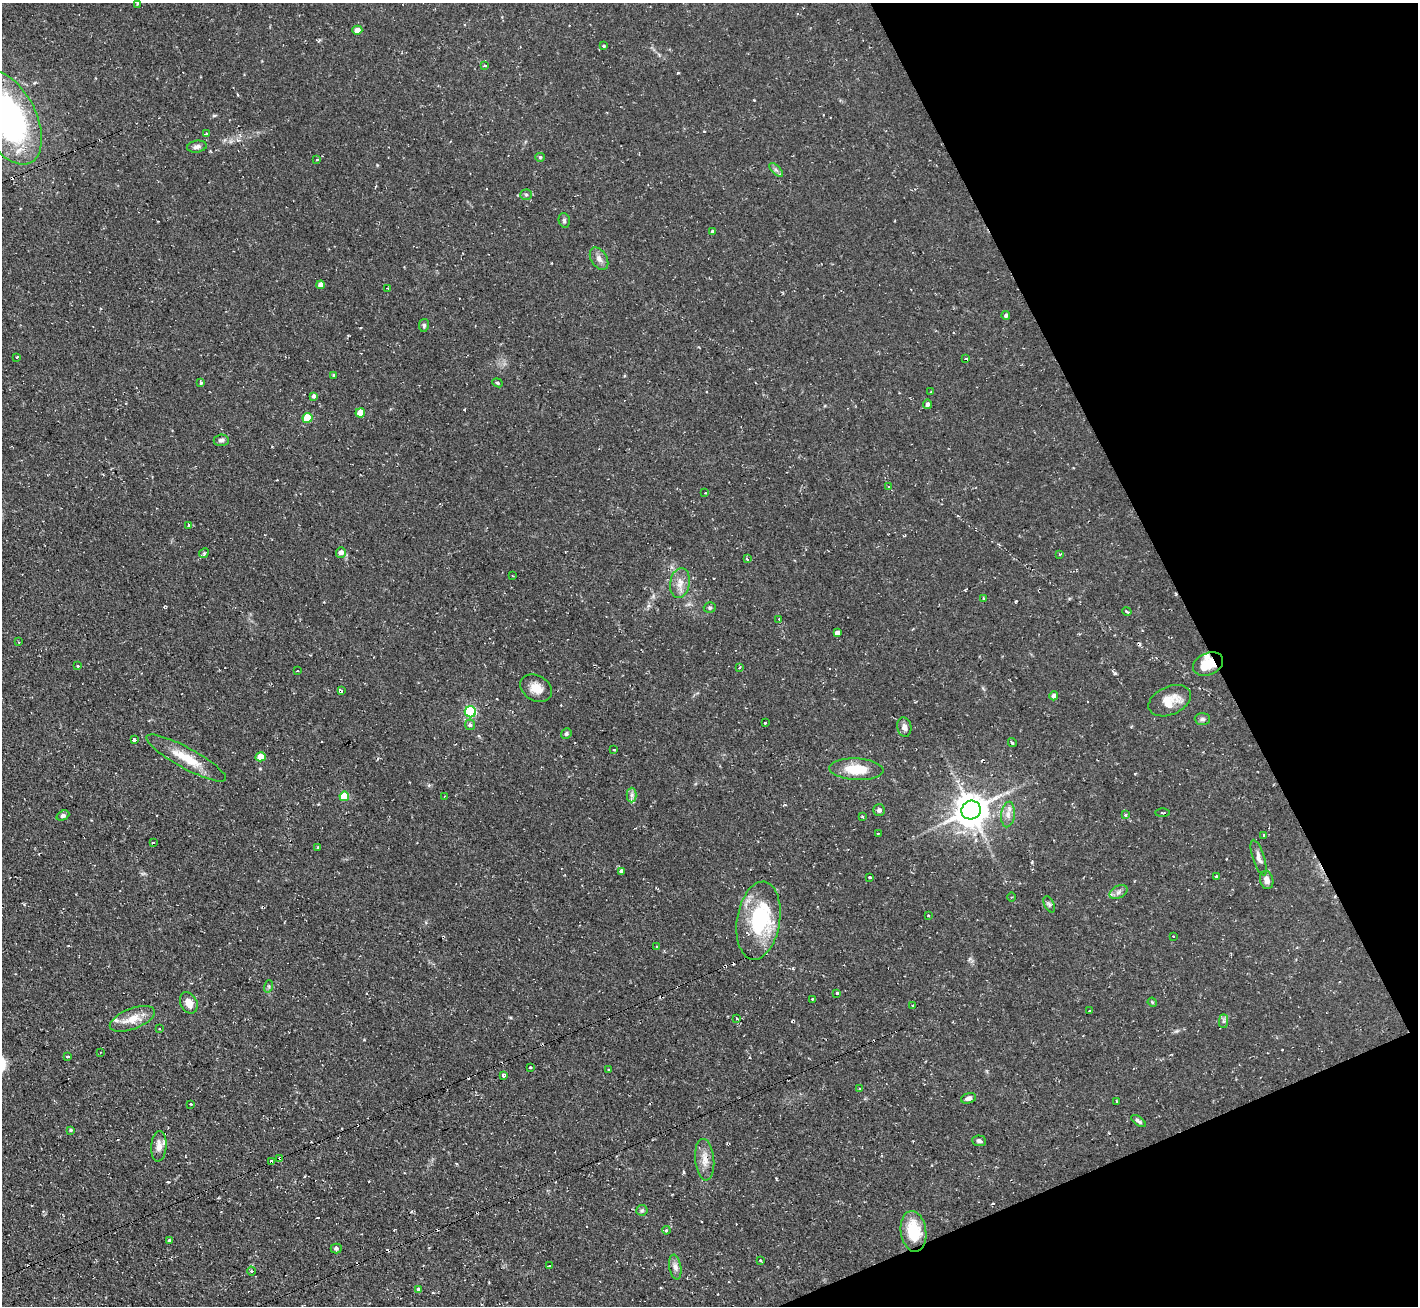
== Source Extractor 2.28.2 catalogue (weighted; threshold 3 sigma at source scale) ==
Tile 12 of 4 x 4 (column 4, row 3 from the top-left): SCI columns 4248-5663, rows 1590-2893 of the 5665 x 5649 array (HDU 1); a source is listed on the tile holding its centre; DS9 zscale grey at full resolution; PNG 1420 x 1308 px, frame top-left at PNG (2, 3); each listed source drawn as its Kron ellipse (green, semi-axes under 4 px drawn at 4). Shown black and unused: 20% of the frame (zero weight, under 2 of 3 exposures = <1% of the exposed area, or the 3 px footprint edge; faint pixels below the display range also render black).
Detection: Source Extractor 2.28.2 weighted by HDU 2 'WHT'; one run over the whole footprint, this tile lists its part. Background 0.085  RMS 0.0075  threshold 0.0336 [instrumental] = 3 sigma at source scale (4.5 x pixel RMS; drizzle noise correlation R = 1.50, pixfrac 1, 0.05/0.05 arcsec/px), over >= 5 px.
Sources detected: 155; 1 inside a brighter object's white glare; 24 cosmic-ray / hot-pixel residue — neither listed nor drawn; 3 inside a brighter listed object's ellipse — not listed separately; the other 127 listed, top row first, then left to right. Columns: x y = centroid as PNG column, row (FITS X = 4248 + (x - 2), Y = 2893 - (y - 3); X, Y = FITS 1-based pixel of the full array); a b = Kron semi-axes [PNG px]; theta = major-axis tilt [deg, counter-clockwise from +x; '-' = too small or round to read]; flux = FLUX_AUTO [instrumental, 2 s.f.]
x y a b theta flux
138 4 4 3 - 1
357 30 5 4 - 3.9
603 46 3 3 - 4
484 65 3 3 - 1.2
8 118 50 28 -64 220
206 134 3 3 - 4.5
197 147 10 6 7 2.7
540 157 5 4 - 0.86
317 159 3 3 - 0.82
776 170 9 3 -45 1.7
526 195 5 5 - 1.3
564 220 7 5 -76 1.5
712 231 3 3 - 1.2
599 259 12 8 -58 4.1
321 285 4 4 - 4.7
388 288 2 2 - 0.62
1006 315 4 4 - 1.5
424 325 6 5 - 1.4
17 357 3 2 - 0.61
966 359 4 2 - 0.68
333 375 4 3 - 0.69
201 382 3 3 - 2.2
497 383 5 4 - 1
931 392 2 2 - 0.66
314 396 4 4 - 2
928 404 4 4 - 2.4
360 413 5 4 - 14
307 418 5 5 - 27
221 440 7 6 - 2.3
888 487 4 3 - 0.82
705 493 2 2 - 0.52
188 525 3 3 - 1
341 552 5 5 - 4.2
204 553 5 4 - 1.1
1059 554 4 2 - 0.64
747 559 4 2 - 2
512 575 3 2 - 0.51
680 583 15 9 81 6.8
983 598 4 2 - 0.6
710 608 6 5 - 1.3
1127 611 5 3 - 1.6
779 619 3 3 - 1.4
837 633 4 3 - 32
19 642 3 2 - 0.54
1208 664 16 11 23 15
78 666 3 3 - 0.97
740 667 4 2 - 0.81
297 671 3 2 - 0.49
536 688 17 12 -30 8.8
341 691 4 3 - 4.9
1054 696 4 4 - 2.7
1170 701 22 14 24 13
470 712 5 5 - 67
1202 719 7 6 - 1.7
765 723 3 3 - 1.4
470 725 5 5 - 1.6
904 727 10 7 -79 3.3
566 734 5 5 - 1.5
135 740 4 3 - 3.2
1012 743 4 3 - 1.2
614 750 3 2 - 1.3
261 757 5 4 - 9.8
186 758 45 10 -29 18
856 769 27 11 -3 20
632 795 7 5 90 2.1
344 796 5 4 - 21
445 796 3 3 - 0.67
879 810 6 6 - 1.8
971 810 10 9 - 1400
1162 813 7 3 1 1.3
1008 814 13 7 85 4.6
1126 815 4 3 - 1.7
63 816 7 4 25 2
862 817 3 3 - 1.4
878 833 3 2 - 0.66
1264 835 3 3 - 2.6
153 842 3 2 - 0.67
318 848 3 3 - 1.8
1259 858 18 6 -72 3.7
621 871 4 4 - 4.9
1216 876 3 3 - 1.2
870 877 3 3 - 5.9
1267 880 9 6 -75 4.2
1118 892 9 6 28 2.8
1012 897 4 3 - 0.7
1049 904 9 5 -62 1.6
928 915 3 2 - 0.87
758 921 39 21 81 58
1173 936 2 2 - 0.63
657 947 3 2 - 0.72
269 986 6 4 73 1.1
837 993 3 3 - 1.3
812 999 3 3 - 0.58
1152 1002 5 3 - 0.67
189 1003 11 8 -63 6.8
913 1005 3 3 - 1.3
1090 1011 3 3 - 1.1
736 1018 3 3 - 2
132 1019 24 10 21 12
1224 1021 7 4 90 1.6
160 1029 3 2 - 0.57
100 1053 2 2 - 0.47
68 1057 4 3 - 2.8
530 1067 3 3 - 2
608 1070 3 2 - 0.88
503 1075 4 3 - 1.4
860 1088 4 2 - 0.59
969 1098 8 5 17 2.7
1116 1101 3 2 - 0.54
191 1104 3 2 - 0.65
1138 1121 8 4 -35 1.7
71 1130 4 3 - 0.86
979 1141 7 5 -5 1.7
159 1146 15 7 86 5.5
280 1158 3 3 - 4.4
705 1160 21 9 -84 8
271 1162 4 3 - 2
642 1210 5 5 - 1.3
666 1230 4 3 - 1
913 1231 20 12 -82 25
170 1241 4 3 - 2.2
336 1249 5 5 - 1.5
760 1260 3 2 - 1.5
549 1265 3 2 - 1
675 1267 12 6 -81 3.2
252 1271 4 3 - 1.3
419 1290 4 4 - 3.3
Overlapping masked pixels (flux is a lower limit): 5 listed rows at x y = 1208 664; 341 691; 280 1158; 705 1160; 271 1162
Isophote crosses this tile's border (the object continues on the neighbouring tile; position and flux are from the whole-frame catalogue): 1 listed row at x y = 8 118
Unlisted compact peaks at least as high as the median listed source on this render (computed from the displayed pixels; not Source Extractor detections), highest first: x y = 1115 673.